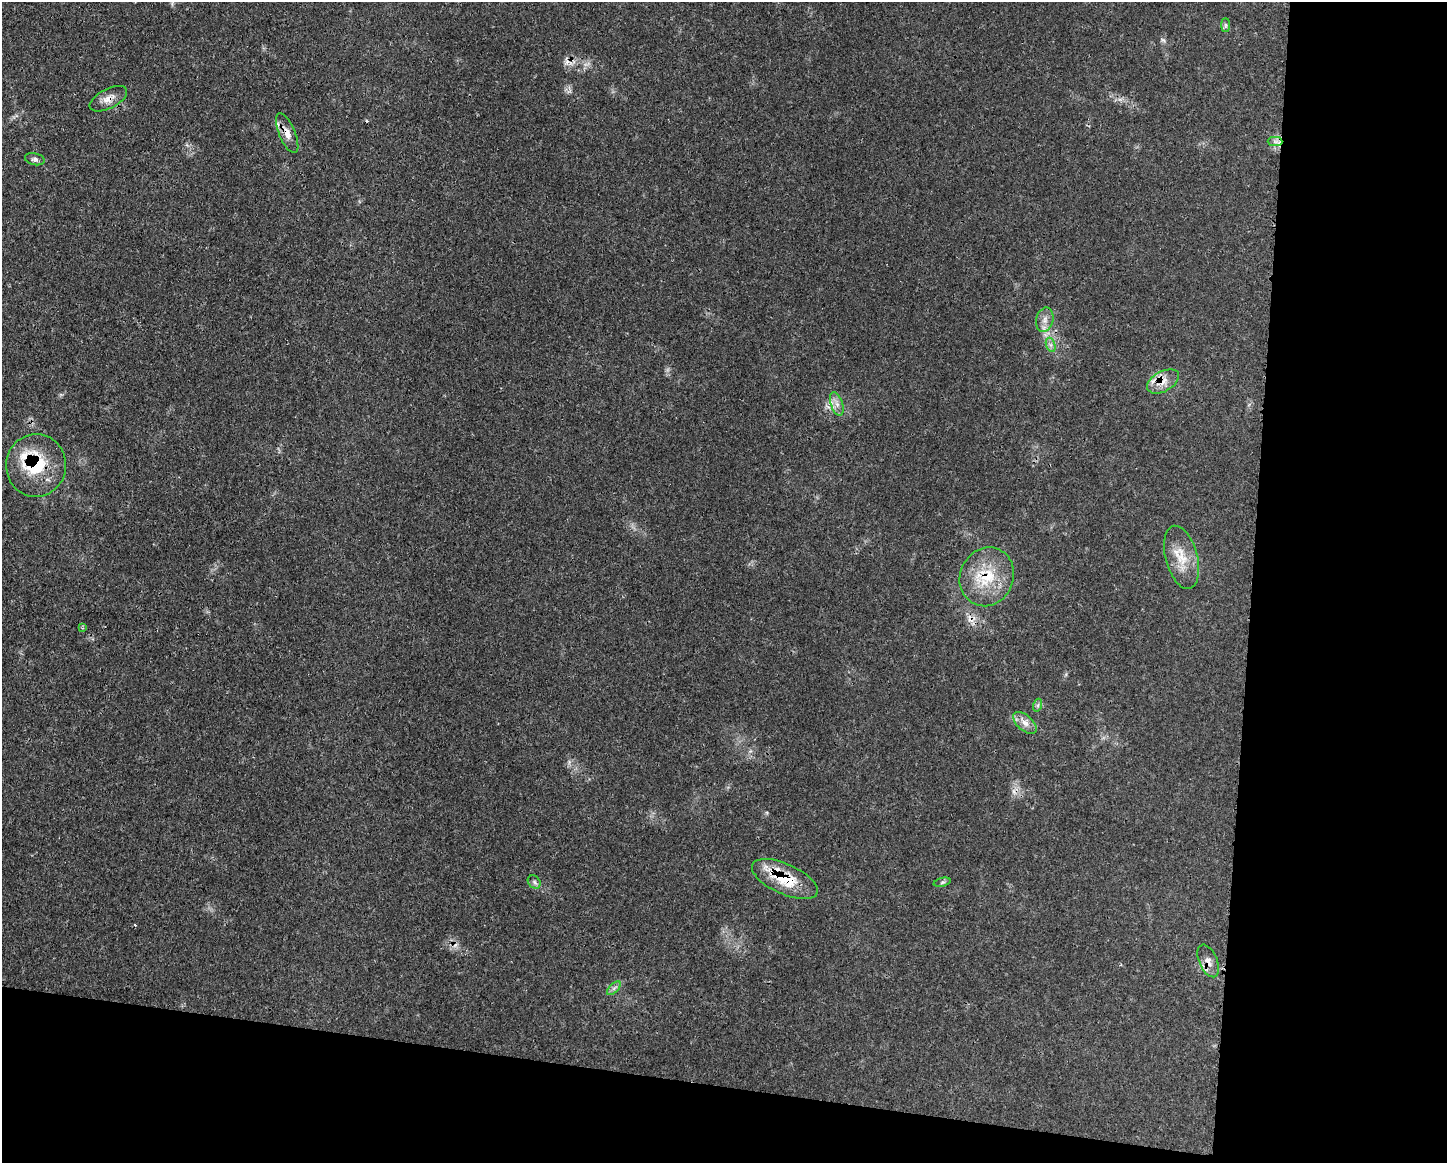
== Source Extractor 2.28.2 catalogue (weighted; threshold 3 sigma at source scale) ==
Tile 12 of 3 x 4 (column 3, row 4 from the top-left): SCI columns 3012-4456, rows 10-1170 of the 4688 x 4656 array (HDU 1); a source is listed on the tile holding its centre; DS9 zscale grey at full resolution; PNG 1449 x 1165 px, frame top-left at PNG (2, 2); each listed source drawn as its Kron ellipse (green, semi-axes under 4 px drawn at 4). Shown black and unused: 20% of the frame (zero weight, under 3 of 4 exposures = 2% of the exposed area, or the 3 px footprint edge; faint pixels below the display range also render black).
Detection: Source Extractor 2.28.2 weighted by HDU 2 'WHT'; one run over the whole footprint, this tile lists its part. Background 0.0546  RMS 0.0033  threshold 0.0148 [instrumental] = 3 sigma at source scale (4.5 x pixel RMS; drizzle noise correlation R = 1.50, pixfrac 1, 0.05/0.05 arcsec/px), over >= 5 px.
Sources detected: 25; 1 too faint to see at this stretch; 3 cosmic-ray / hot-pixel residue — neither listed nor drawn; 1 inside a brighter listed object's ellipse — not listed separately; the other 20 listed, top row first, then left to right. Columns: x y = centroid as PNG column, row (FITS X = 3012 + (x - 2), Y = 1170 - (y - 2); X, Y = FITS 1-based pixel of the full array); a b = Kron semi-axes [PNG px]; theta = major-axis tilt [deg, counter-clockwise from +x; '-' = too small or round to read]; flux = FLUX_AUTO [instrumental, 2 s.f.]
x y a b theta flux
1226 25 7 4 -90 0.64
108 99 20 9 27 3.2
287 133 21 8 -67 3.1
1275 141 7 5 -1 0.91
35 159 10 6 -11 1
1045 320 12 8 78 2.3
1051 345 7 4 -71 0.94
1163 381 17 10 29 4.1
837 404 12 6 -72 1.8
36 465 31 30 - 20
1181 557 32 16 -75 8.1
987 577 30 26 65 16
82 628 4 4 - 0.4
1038 705 6 4 72 0.59
1025 723 14 7 -42 2.4
785 879 35 15 -25 14
534 882 7 6 - 0.87
942 882 9 3 14 0.61
1208 961 17 9 -66 2.9
614 988 9 4 45 0.93
Overlapping masked pixels (flux is a lower limit): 7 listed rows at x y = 108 99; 287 133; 1163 381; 36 465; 987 577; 785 879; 1208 961
Unlisted compact peaks at least as high as the median listed source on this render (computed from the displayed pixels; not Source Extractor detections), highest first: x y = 1163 40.